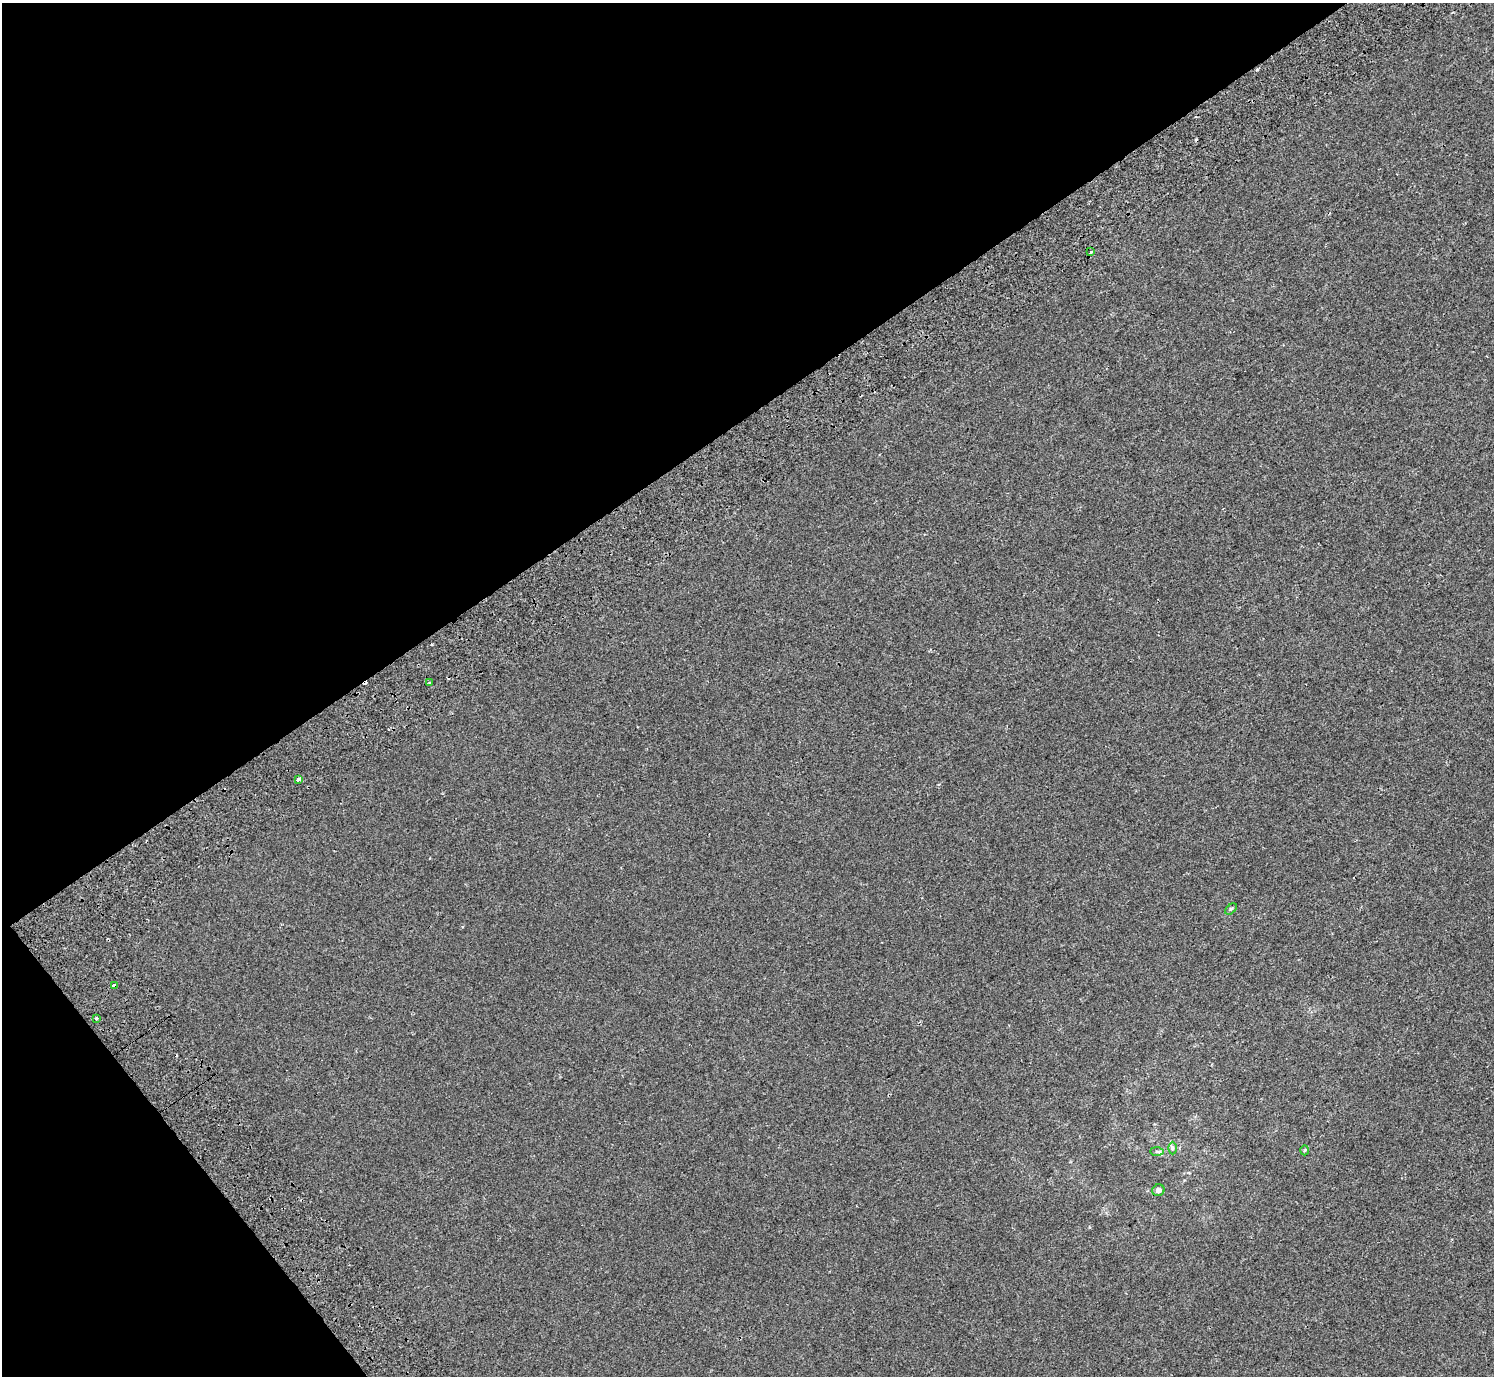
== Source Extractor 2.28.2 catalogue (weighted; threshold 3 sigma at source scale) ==
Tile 5 of 4 x 4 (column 1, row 2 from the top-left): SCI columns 103-1594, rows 3026-4399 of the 6176 x 6111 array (HDU 1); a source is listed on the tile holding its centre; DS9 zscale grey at full resolution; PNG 1496 x 1378 px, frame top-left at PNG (2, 3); each listed source drawn as its Kron ellipse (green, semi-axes under 4 px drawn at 4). Shown black and unused: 35% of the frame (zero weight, under 2 of 3 exposures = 7% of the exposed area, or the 3 px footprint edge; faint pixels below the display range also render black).
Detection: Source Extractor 2.28.2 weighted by HDU 2 'WHT'; one run over the whole footprint, this tile lists its part. Background -9.91e-05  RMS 0.0046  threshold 0.0209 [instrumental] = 3 sigma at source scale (4.5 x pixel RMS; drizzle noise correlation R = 1.50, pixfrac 1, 0.0396/0.0396 arcsec/px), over >= 5 px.
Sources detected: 16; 6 cosmic-ray / hot-pixel residue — neither listed nor drawn; the other 10 listed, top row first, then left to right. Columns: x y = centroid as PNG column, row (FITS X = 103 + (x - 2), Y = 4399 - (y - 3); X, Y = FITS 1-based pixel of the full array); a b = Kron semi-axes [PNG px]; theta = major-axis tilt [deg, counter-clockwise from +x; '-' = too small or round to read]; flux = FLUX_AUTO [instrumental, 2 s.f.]
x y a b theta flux
1091 252 3 2 - 0.67
430 683 4 3 - 0.44
298 779 4 3 - 4.8
1231 909 7 4 44 0.61
114 986 4 3 - 2.2
96 1018 3 3 - 1.2
1172 1148 6 4 90 0.74
1305 1150 5 3 - 0.5
1157 1151 7 4 0 0.75
1158 1190 6 5 - 1.8
Overlapping masked pixels (flux is a lower limit): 1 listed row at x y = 114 986